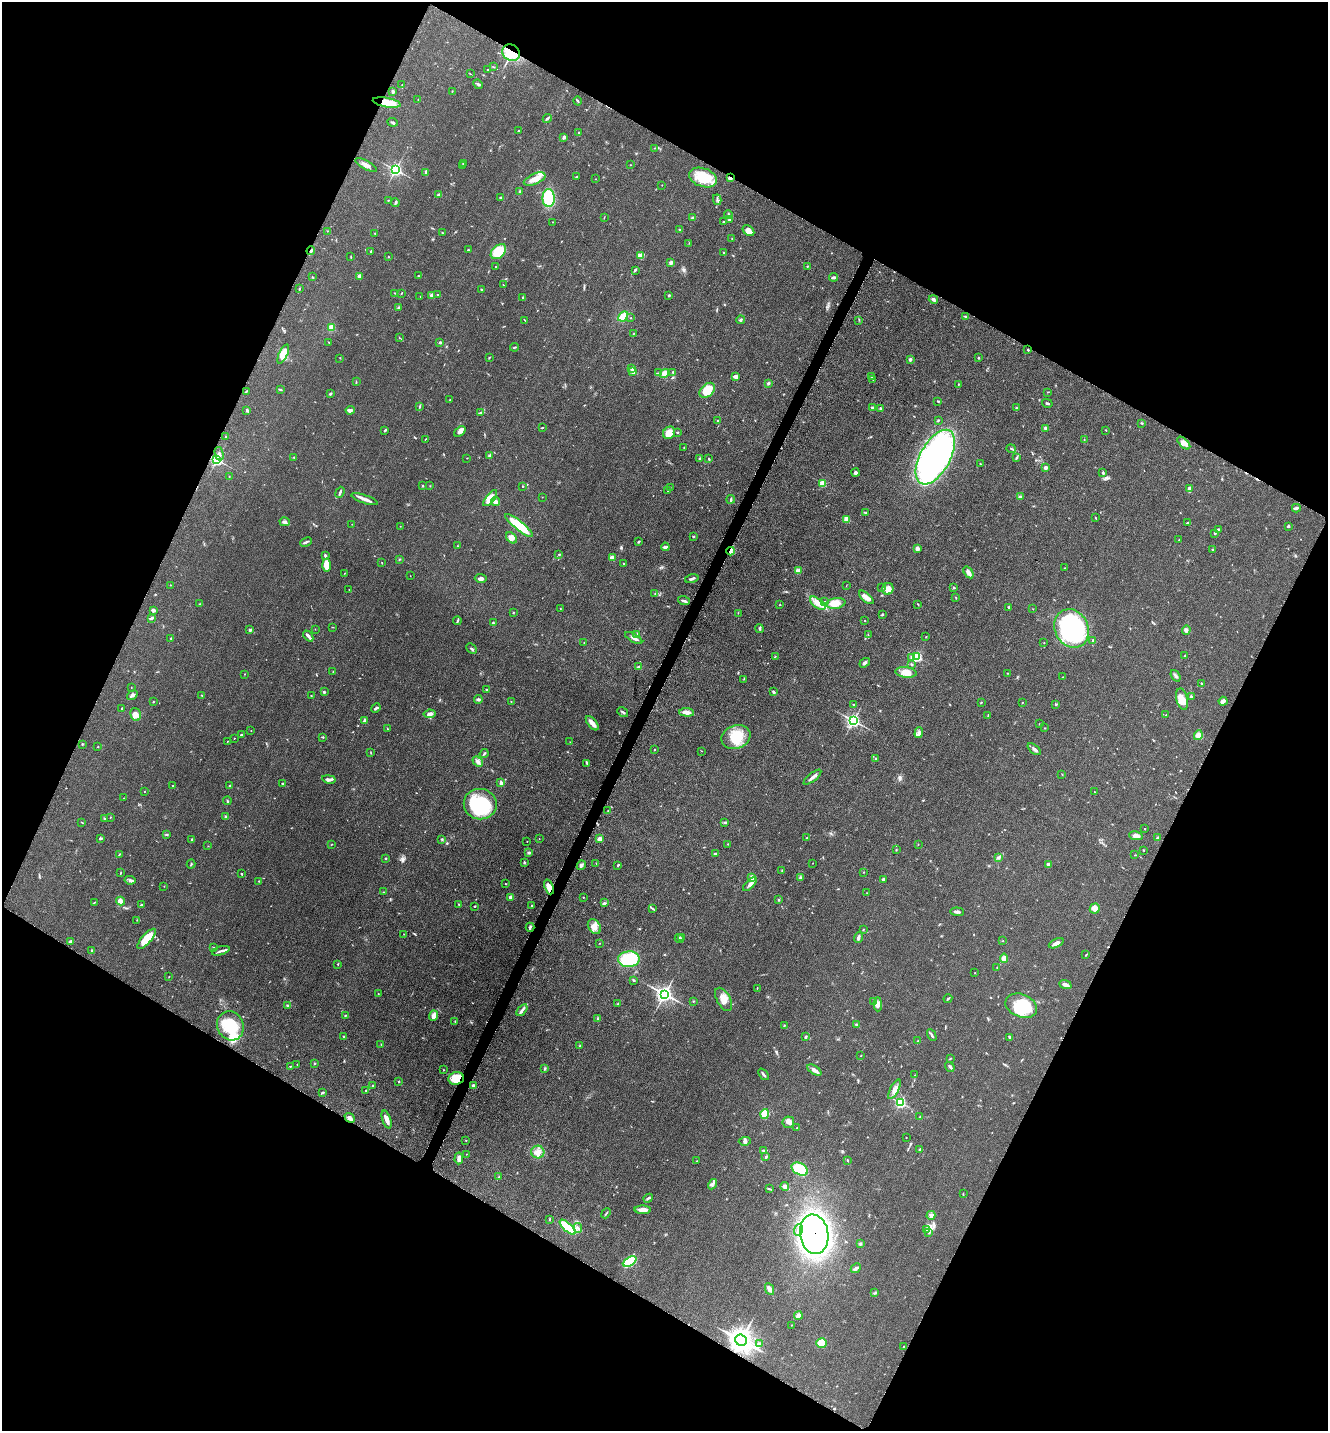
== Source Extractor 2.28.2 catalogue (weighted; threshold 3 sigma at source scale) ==
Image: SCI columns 298-5600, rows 46-5758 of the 5808 x 5777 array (HDU 1 of 3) = the unmasked area's bounding box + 8 px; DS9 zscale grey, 4 x 4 block average (1 PNG px = mean of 4 x 4 image px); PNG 1330 x 1433 px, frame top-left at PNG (2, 2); each listed source drawn as its Kron ellipse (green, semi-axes under 4 px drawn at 4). Shown black and unused: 46% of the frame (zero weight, under 3 of 5 exposures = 4% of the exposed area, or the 3 px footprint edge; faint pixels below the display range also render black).
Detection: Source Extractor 2.28.2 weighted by HDU 2 'WHT'. Background 0.0634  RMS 0.006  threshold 0.0271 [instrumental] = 3 sigma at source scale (4.5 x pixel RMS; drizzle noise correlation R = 1.50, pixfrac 1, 0.05/0.05 arcsec/px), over >= 5 px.
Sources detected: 564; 3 inside a brighter object's white glare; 1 cosmic-ray / hot-pixel residue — neither listed nor drawn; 5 coinciding with a brighter row at this scale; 21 inside a brighter listed object's ellipse — not listed separately; of the other 534, all 500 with FLUX_AUTO >= 0.974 (the completeness limit of this list) listed and drawn (34 fainter detections not listed), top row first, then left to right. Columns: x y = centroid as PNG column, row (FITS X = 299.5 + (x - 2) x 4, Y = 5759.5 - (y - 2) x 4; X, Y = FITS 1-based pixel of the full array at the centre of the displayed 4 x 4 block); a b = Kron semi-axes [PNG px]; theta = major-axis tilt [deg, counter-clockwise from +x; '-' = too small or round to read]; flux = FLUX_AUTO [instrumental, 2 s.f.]
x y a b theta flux
511 53 9 8 - 99
494 67 3 2 - 1.7
488 70 3 2 - 4.3
470 74 2 2 - 1.2
478 84 5 3 - 6.8
402 85 2 2 - 1.1
393 91 3 2 - 7.4
452 91 2 2 - 1.6
418 100 2 2 - 1.3
578 101 4 2 - 4.3
387 102 14 4 -10 60
547 118 4 2 - 5.5
393 122 5 2 - 5.7
518 131 2 2 - 2.3
579 132 2 2 - 2.1
564 137 3 2 - 15
655 148 2 2 - 1.9
464 163 2 2 - 2.8
366 165 12 3 -29 16
630 165 2 2 - 1.5
463 166 3 2 - 3.3
395 170 3 3 - 520
426 173 4 3 - 5.1
577 176 2 2 - 2.2
703 178 14 9 -19 100
730 178 3 2 - 17
535 179 11 5 24 28
596 179 2 2 - 1.1
662 185 2 2 - 1.4
520 192 4 2 - 3
439 195 3 2 - 11
500 197 2 2 - 3.9
549 198 9 6 -89 130
388 200 3 2 - 2
717 200 5 2 - 4.7
395 202 4 2 - 4.6
728 215 4 2 - 5.9
604 217 3 2 - 1.6
693 217 4 2 - 4.6
729 220 3 2 - 6.1
724 221 3 2 - 2.7
552 222 2 2 - 1.1
679 230 3 2 - 2.6
327 231 2 2 - 1.6
749 231 6 4 -42 26
375 233 2 2 - 1.9
442 233 2 2 - 1.6
732 238 2 2 - 1.1
689 243 2 2 - 1.2
468 250 2 2 - 6
311 251 4 2 - 5.7
371 251 3 2 - 2.5
498 252 9 6 44 110
724 253 3 2 - 2.5
641 255 4 3 - 6.8
351 257 3 2 - 2
388 257 2 2 - 1.2
671 262 2 2 - 19
807 266 2 2 - 3.4
496 267 2 2 - 1.8
635 270 3 2 - 3.8
360 276 3 3 - 20
418 276 3 2 - 2.1
312 277 3 2 - 1.6
834 277 4 2 - 9.1
503 285 3 2 - 1.7
299 289 2 2 - 2
481 289 2 2 - 3.1
395 293 3 2 - 2.2
401 293 2 2 - 3.2
432 295 2 2 - 39
438 295 2 2 - 2
669 295 2 2 - 5.1
420 296 2 2 - 0.99
523 297 2 2 - 7.7
933 299 4 3 - 8.4
399 308 3 3 - 4.8
623 316 6 2 44 89
631 317 2 2 - 1
966 317 3 2 - 4.1
525 320 2 2 - 1.6
741 320 4 3 - 5.2
859 320 2 2 - 1.3
331 328 3 3 - 24
633 334 2 2 - 1.9
399 337 2 2 - 1
329 342 2 2 - 2
440 342 2 2 - 6.8
514 347 4 2 - 3.3
1028 350 2 2 - 4
283 354 10 4 65 41
489 357 3 2 - 2.3
340 358 2 2 - 1
978 358 2 2 - 3.4
910 359 4 3 - 4.7
632 368 3 3 - 9
633 371 2 2 - 59
673 372 2 2 - 7.2
659 373 3 2 - 3.4
664 373 5 4 - 23
735 376 4 2 - 18
872 377 3 2 - 2.5
873 380 2 2 - 1.3
356 382 3 2 - 2.5
768 383 3 2 - 7.3
958 384 2 2 - 2.3
280 390 4 2 - 3.3
707 390 9 6 43 82
246 391 3 2 - 2.3
1048 392 3 2 - 1.4
330 394 2 2 - 4.7
450 400 2 2 - 2.2
938 401 3 2 - 3.1
1047 403 5 2 - 4.8
420 406 4 2 - 3.5
873 407 2 2 - 5.4
1016 408 2 2 - 2.3
880 409 3 2 - 8.1
247 410 3 3 - 4.8
350 410 4 3 - 13
481 412 3 2 - 3
938 420 3 2 - 2.7
718 421 2 2 - 3.8
1142 423 3 2 - 2.5
542 427 2 2 - 1.7
1046 428 4 3 - 12
385 430 3 2 - 4.4
1106 430 2 2 - 1.3
460 432 6 4 38 13
677 432 2 2 - 2.8
669 433 7 5 49 59
226 436 2 2 - 2.9
425 439 3 2 - 1.7
1084 440 3 2 - 1.6
1184 443 8 4 -44 20
684 448 2 2 - 1.2
1011 449 4 2 - 4.2
219 454 7 3 -76 9.2
489 456 4 2 - 4.1
935 457 30 15 61 1100
1017 457 3 2 - 3.8
294 458 2 2 - 1.7
467 458 2 2 - 1.4
700 459 2 2 - 1.9
709 459 2 2 - 2.8
217 460 2 2 - 540
980 464 2 2 - 2.3
1046 467 3 3 - 8.1
856 472 4 3 - 7.3
1103 473 3 2 - 5.2
229 477 2 2 - 1.6
823 483 2 2 - 88
423 486 2 2 - 3.4
430 486 2 2 - 1.6
523 487 2 2 - 1.8
670 487 2 2 - 1.1
1189 489 4 4 - 7.6
667 490 2 2 - 1.8
340 492 6 2 68 7.1
542 497 2 2 - 0.97
1020 497 3 3 - 5.7
490 498 10 4 52 45
365 499 14 3 -19 19
731 499 4 2 - 5
495 502 4 3 - 22
1296 508 4 2 - 6.3
866 513 3 2 - 3.1
1095 518 3 2 - 2.4
846 519 3 3 - 29
285 522 5 3 - 12
1187 523 2 2 - 2.3
352 524 2 2 - 1.1
519 525 17 4 -39 120
400 526 2 2 - 1.2
1288 526 3 2 - 4.4
1219 529 3 2 - 3.9
1215 533 2 2 - 3.4
693 537 2 2 - 3.4
512 538 6 4 -44 19
1179 540 2 2 - 1.1
306 542 6 2 24 7.5
638 542 3 2 - 3.7
457 546 2 2 - 1.5
665 547 4 2 - 8.1
917 548 3 3 - 14
1213 550 2 2 - 3.1
731 551 4 3 - 9.8
559 554 2 2 - 2.4
325 556 3 3 - 4.2
612 558 4 3 - 19
399 559 2 2 - 1.7
382 563 2 2 - 1.6
623 563 2 2 - 2.1
327 565 6 3 -86 69
1065 568 2 2 - 1.1
798 571 4 3 - 18
968 572 6 3 -55 22
344 573 2 2 - 1.2
410 576 2 2 - 1.1
481 578 6 3 -1 10
692 579 7 2 13 7.3
170 585 2 2 - 1.3
846 586 2 2 - 1.1
882 588 3 2 - 3.1
954 588 3 2 - 2.8
349 589 2 2 - 1.4
888 589 6 5 - 26
655 593 2 2 - 1.5
866 597 9 3 -42 27
956 598 2 2 - 1.4
684 601 6 2 -18 7.7
825 601 2 2 - 1.3
818 603 9 4 -39 25
835 603 10 5 8 45
200 604 2 2 - 1.8
918 604 2 2 - 1.9
780 605 2 2 - 1.9
1009 607 3 2 - 3.4
560 608 2 2 - 1.5
1033 609 2 2 - 1
153 610 3 2 - 11
513 612 2 2 - 1.5
738 613 2 2 - 1.2
882 614 3 2 - 3.4
151 618 4 2 - 6.4
457 621 4 2 - 4.1
865 621 2 2 - 1.2
493 623 3 2 - 5
333 627 3 2 - 1.6
759 628 4 2 - 4.5
1072 628 20 16 -64 590
315 629 2 2 - 0.98
250 630 3 2 - 4.6
1186 630 4 4 - 8.5
637 635 3 2 - 2.7
868 635 3 2 - 2.5
308 636 6 2 -49 14
926 637 2 2 - 1.9
171 638 2 2 - 6.5
634 638 9 3 -29 16
1093 640 3 2 - 5.8
584 643 2 2 - 2.4
1044 643 2 2 - 1.3
471 649 6 2 -43 6.5
775 656 3 2 - 1.5
1184 656 3 2 - 2.3
911 657 3 3 - 5.6
917 657 3 3 - 190
865 663 5 3 - 8
912 664 3 2 - 3.2
638 667 3 2 - 4
333 672 3 2 - 1.8
906 672 10 5 -7 38
1007 673 2 2 - 1.3
244 674 2 2 - 1.2
1176 676 6 2 -54 7.8
1062 677 2 2 - 1.4
744 679 2 2 - 1.5
1201 683 2 2 - 2
131 687 2 2 - 1
487 690 3 2 - 4.6
324 692 3 2 - 2.6
774 692 3 2 - 6
132 695 6 3 36 8.6
202 695 3 2 - 1.9
311 696 3 2 - 2.8
1191 697 3 2 - 6.3
478 699 4 3 - 6.1
1182 699 11 5 -76 40
511 701 2 2 - 1.7
1223 701 4 3 - 14
153 702 2 2 - 1.9
981 702 2 2 - 2.4
1023 702 2 2 - 1.2
1055 704 3 2 - 2.5
854 705 3 2 - 1.6
122 708 2 2 - 4.4
376 708 5 2 - 6
623 712 6 2 -36 6.9
687 712 7 3 -4 22
136 714 6 5 - 19
430 714 6 3 8 15
988 715 3 2 - 2.3
1166 715 2 2 - 1.3
364 720 4 2 - 6.7
853 721 3 3 - 520
592 723 8 4 -50 21
1039 724 2 2 - 1.2
1044 728 2 2 - 0.99
387 729 2 2 - 1.3
251 731 2 2 - 1.1
919 733 5 4 - 15
241 735 2 2 - 11
1198 735 5 4 - 20
323 737 2 2 - 2.3
736 737 15 11 20 95
234 738 2 2 - 2.5
227 741 2 2 - 1.4
570 742 2 2 - 1.2
82 744 2 2 - 3.2
98 747 2 2 - 1.1
1034 749 8 3 -39 11
654 750 2 2 - 1.6
702 751 2 2 - 1
371 753 2 2 - 1.1
484 754 4 2 - 4.5
875 759 2 2 - 2.8
478 761 6 4 -39 14
587 764 3 2 - 2.7
1062 774 2 2 - 1.6
813 777 11 2 38 13
329 779 7 3 -10 9.8
501 783 3 2 - 9.7
282 784 2 2 - 4.5
173 785 2 2 - 1.4
230 786 2 2 - 1.6
144 791 2 2 - 1
1094 792 2 2 - 1.2
123 798 3 2 - 1.6
227 801 4 2 - 3.5
480 804 16 15 - 250
608 810 2 2 - 1.4
226 816 4 2 - 5
110 817 2 2 - 1.5
104 819 4 2 - 3
725 822 3 2 - 4.1
82 823 3 2 - 2
1145 829 2 2 - 1.5
166 834 3 2 - 4.7
1136 836 7 3 -11 19
100 838 3 3 - 3.9
807 838 3 2 - 1.9
1158 838 2 2 - 11
191 839 3 2 - 2.5
442 839 3 2 - 3.1
539 839 2 2 - 1.6
600 839 2 2 - 40
527 841 2 2 - 1.3
728 844 2 2 - 1.6
918 844 2 2 - 1.1
331 845 2 2 - 1.5
208 846 2 2 - 1.1
896 850 2 2 - 2.5
1143 850 2 2 - 2.4
529 853 4 3 - 5
716 853 3 2 - 4.5
119 854 3 2 - 2.6
1135 855 2 2 - 1.2
385 858 2 2 - 3.1
998 858 3 2 - 3.3
524 862 3 2 - 2.8
596 863 2 2 - 1.4
813 863 2 2 - 1.1
191 864 4 2 - 3.2
1048 864 4 3 - 5.5
581 865 5 3 - 8.3
618 865 3 2 - 3.5
782 871 2 2 - 3.6
863 872 2 2 - 1
120 873 3 2 - 1.6
241 873 3 2 - 2.3
752 877 4 3 - 10
800 878 3 2 - 6.4
883 879 3 3 - 9
130 880 5 3 - 7.9
259 881 2 2 - 1.8
506 884 2 2 - 1.7
750 884 9 3 43 14
164 886 2 2 - 1.3
549 887 8 3 -70 32
384 892 2 2 - 1.5
867 893 2 2 - 1.1
510 897 2 2 - 28
583 897 2 2 - 2
779 900 2 2 - 5.3
120 901 4 4 - 18
94 902 3 2 - 2.5
604 903 3 2 - 3.8
459 904 2 2 - 3.1
141 905 4 2 - 5.3
532 905 3 2 - 5.4
475 906 2 2 - 3.1
1095 908 5 5 - 27
652 909 2 2 - 1.2
957 912 7 2 -5 10
137 920 2 2 - 1.2
530 927 4 2 - 5.7
594 927 8 6 -56 28
863 930 2 2 - 1.7
404 934 2 2 - 1
858 937 5 2 - 10
679 938 5 2 - 4.5
682 938 3 2 - 1.8
147 939 12 4 49 75
70 941 4 3 - 5.9
1003 941 2 2 - 1.3
600 943 2 2 - 1.2
1056 943 8 3 25 17
213 948 3 2 - 2.8
92 950 2 2 - 4.5
221 951 9 2 17 8.8
1086 955 3 2 - 2.1
1004 958 5 4 - 16
629 959 11 8 1 220
338 964 2 2 - 1.7
997 967 2 2 - 1.1
975 973 2 2 - 1.3
169 976 2 2 - 1.1
634 980 3 2 - 4.7
1065 985 6 3 -22 15
757 988 2 2 - 1.5
378 994 2 2 - 1.6
664 994 3 3 - 880
724 999 13 6 -61 35
948 999 4 2 - 4.4
693 1001 2 2 - 1.8
874 1001 4 3 - 5
618 1004 3 2 - 2.9
878 1004 7 4 -89 15
287 1005 4 2 - 3.2
1021 1006 16 11 -21 190
522 1010 7 3 52 10
345 1015 2 2 - 2.9
434 1016 5 4 - 22
598 1019 3 2 - 3.3
455 1021 2 2 - 2
856 1024 3 2 - 3.5
784 1025 3 2 - 2.5
230 1026 15 13 -66 160
932 1035 6 2 -63 6.5
344 1036 2 2 - 3
806 1037 4 2 - 5.3
1010 1037 4 2 - 4.1
918 1041 2 2 - 1.2
381 1044 3 2 - 1.2
580 1046 2 2 - 1.8
861 1056 2 2 - 1.4
950 1058 2 2 - 1.8
314 1063 3 2 - 3.3
297 1064 3 2 - 1.1
290 1066 2 2 - 1.9
950 1067 5 2 - 7.4
545 1069 3 2 - 3.8
443 1070 2 2 - 1.3
814 1070 8 3 -32 17
763 1074 6 2 -51 7.9
915 1075 2 2 - 1.2
456 1078 8 6 13 81
399 1081 2 2 - 2.4
373 1085 2 2 - 2.5
473 1085 3 3 - 6.9
894 1089 11 3 62 18
366 1090 2 2 - 2.4
322 1093 3 2 - 3.2
900 1103 3 3 - 190
765 1114 5 4 - 52
920 1117 3 2 - 4.1
350 1118 5 3 - 14
387 1119 9 4 -72 19
788 1122 6 5 - 16
797 1128 2 2 - 1.8
906 1137 2 2 - 1.2
466 1140 2 2 - 1.6
745 1141 6 2 7 5.3
920 1149 4 3 - 3.9
764 1151 3 3 - 4.6
538 1152 6 6 - 22
466 1154 2 2 - 1.1
766 1157 3 2 - 4.1
459 1158 6 3 86 14
847 1160 2 2 - 2.3
697 1161 2 2 - 1.1
800 1169 9 5 -29 120
498 1177 2 2 - 1.3
713 1184 5 2 - 8.2
785 1186 4 3 - 13
769 1189 4 2 - 3.7
963 1194 4 2 - 1.7
648 1198 5 2 - 5.9
643 1210 8 3 -2 29
606 1213 5 2 - 3.8
931 1215 4 2 - 6.4
550 1219 3 2 - 2.4
568 1227 10 3 -42 170
578 1228 5 2 - 5.1
798 1230 6 3 70 11
926 1230 3 2 - 2.8
929 1232 2 2 - 5.3
814 1234 20 14 -81 1300
860 1244 4 2 - 3.6
630 1262 7 4 28 190
856 1268 5 3 - 9
770 1289 6 4 -66 15
875 1293 4 2 - 4.5
798 1315 4 3 - 6.9
792 1325 2 2 - 1.2
741 1340 6 5 - 2100
822 1343 5 4 - 72
759 1344 4 3 - 11
904 1346 2 2 - 1.5
Overlapping masked pixels (flux is a lower limit): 10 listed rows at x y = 511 53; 387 102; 730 178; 311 251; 731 551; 549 887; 456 1078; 350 1118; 814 1234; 741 1340
Diffuse or blended objects may show on this block-average render without a row.